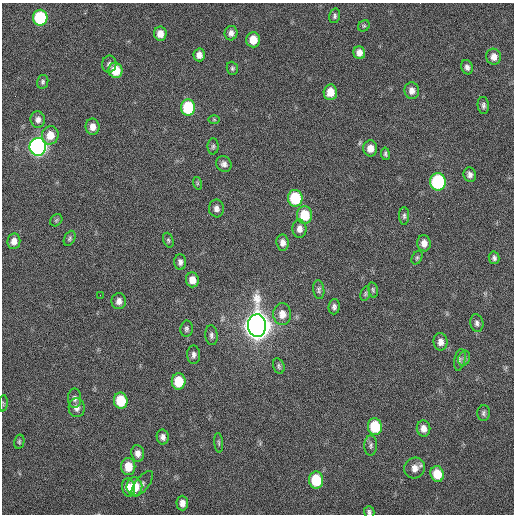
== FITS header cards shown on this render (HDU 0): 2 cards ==
NAXIS1  =                  512 / Axis length
NAXIS2  =                  512 / Axis length

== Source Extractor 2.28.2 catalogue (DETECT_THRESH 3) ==
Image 512 x 512 px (HDU 0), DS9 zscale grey, 1 PNG px = 1 image px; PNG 516 x 516 px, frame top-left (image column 1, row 512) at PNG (2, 3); each listed source drawn as its Kron ellipse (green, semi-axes under 4 px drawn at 4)
Background 31.5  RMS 4.6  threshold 13.8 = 3 sigma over >= 5 px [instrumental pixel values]
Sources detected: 83; all 83 listed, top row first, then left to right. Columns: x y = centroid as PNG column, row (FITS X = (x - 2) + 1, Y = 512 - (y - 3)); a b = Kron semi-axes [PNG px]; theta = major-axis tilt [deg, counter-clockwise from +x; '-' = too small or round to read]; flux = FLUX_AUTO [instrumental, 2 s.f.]
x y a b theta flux
335 16 7 5 76 680
40 18 8 7 - 24000
364 26 6 5 - 470
231 33 7 6 - 1400
160 34 7 6 - 2900
253 40 7 7 - 4800
359 53 6 6 - 2200
199 55 6 5 - 1800
494 57 8 7 - 2200
109 64 8 7 - 1000
467 67 7 5 -72 1100
232 68 6 5 - 590
115 70 7 7 - 7800
43 82 7 5 78 670
412 91 8 7 - 1900
330 92 8 6 84 4300
483 105 8 6 -84 940
188 108 8 7 - 18000
38 120 8 7 - 1500
214 120 6 4 -1 350
93 127 8 7 - 2400
50 135 9 8 - 4000
213 146 8 5 88 690
38 147 9 8 - 120000
370 148 8 7 - 2700
385 154 6 4 -82 600
224 164 8 7 - 1300
470 175 7 6 - 1300
438 182 8 8 - 31000
197 183 6 4 -72 420
295 198 8 7 - 15000
216 208 9 7 -83 1400
305 215 9 7 -86 8900
404 216 9 5 90 760
56 220 7 5 45 560
299 229 9 7 -87 1800
70 238 8 5 62 580
168 240 8 5 -71 560
14 241 8 6 81 2200
283 243 8 6 -82 1700
424 243 8 6 -81 2100
417 258 7 5 63 540
494 258 6 5 - 820
180 262 8 6 -89 1100
192 280 7 6 - 2900
319 290 9 5 -83 770
373 290 8 5 -79 530
365 294 7 4 73 500
100 295 2 2 - 150
119 301 8 7 - 1600
334 307 7 5 85 980
282 314 11 9 90 3100
477 323 9 6 -76 1000
257 326 11 9 -88 550000
186 329 8 6 81 760
211 335 10 6 -83 1000
440 342 9 7 -82 2100
194 355 9 6 -88 1100
464 358 8 5 71 740
460 360 11 5 79 870
279 366 8 5 -74 660
179 381 8 7 - 8300
75 398 10 6 89 1100
121 401 8 7 - 10000
3 403 8 3 85 340
77 408 9 8 - 1700
484 413 8 6 88 750
375 427 8 7 - 13000
423 428 8 6 -80 2100
163 437 7 6 - 1200
19 442 7 5 77 530
219 443 10 4 -85 530
371 445 10 6 89 910
138 453 8 6 -82 1900
128 467 8 7 - 5300
415 468 11 10 - 2500
437 474 8 6 -75 6400
316 480 8 7 - 13000
142 484 15 6 52 1100
128 487 9 6 -82 3400
134 487 9 8 - 6900
182 503 7 6 - 1900
369 512 6 5 - 700
At the frame edge (FLAGS 8, measured only in part): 1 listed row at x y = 369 512